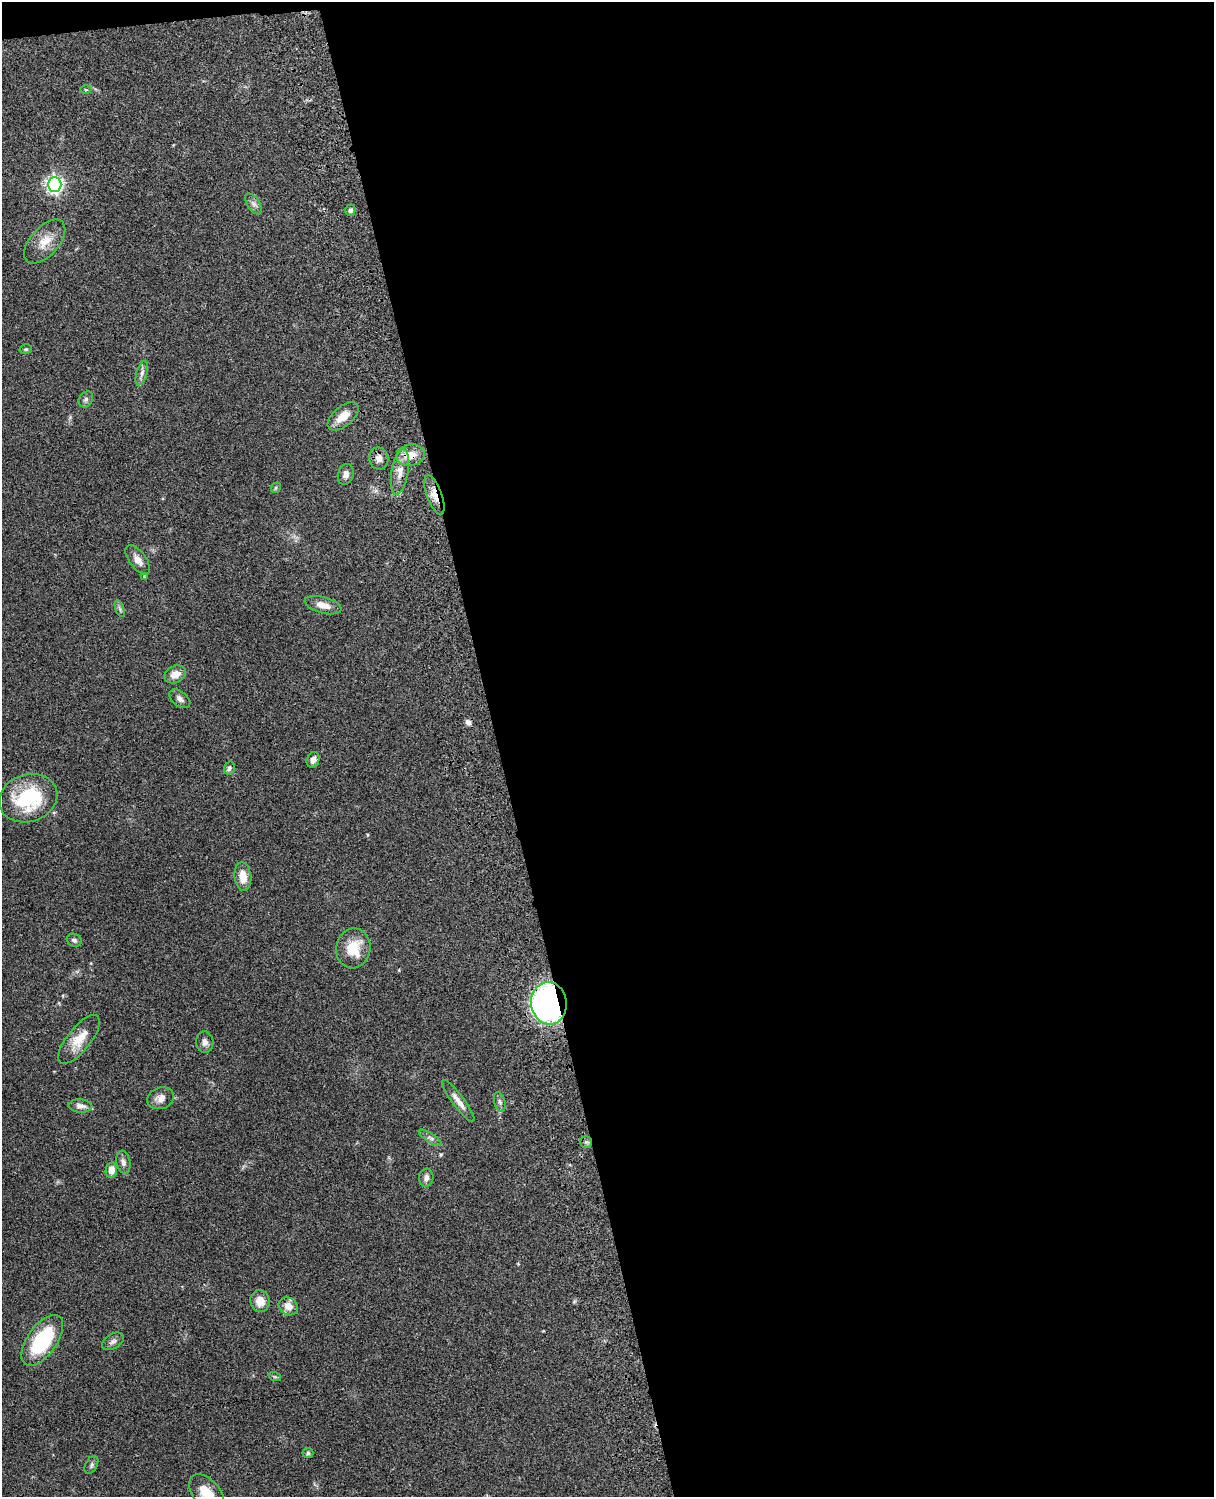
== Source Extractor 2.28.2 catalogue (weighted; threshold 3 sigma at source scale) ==
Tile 4 of 4 x 3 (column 4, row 1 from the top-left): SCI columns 3754-4965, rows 3153-4647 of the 5085 x 4924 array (HDU 1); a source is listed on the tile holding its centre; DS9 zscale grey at full resolution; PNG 1216 x 1499 px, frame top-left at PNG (2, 2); each listed source drawn as its Kron ellipse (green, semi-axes under 4 px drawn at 4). Shown black and unused: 60% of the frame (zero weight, under 3 of 4 exposures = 6% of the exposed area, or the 3 px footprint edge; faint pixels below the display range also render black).
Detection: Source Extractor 2.28.2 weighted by HDU 2 'WHT'; one run over the whole footprint, this tile lists its part. Background 0.104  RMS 0.0065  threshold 0.0294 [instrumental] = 3 sigma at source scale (4.5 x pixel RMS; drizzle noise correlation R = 1.50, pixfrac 1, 0.05/0.05 arcsec/px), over >= 5 px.
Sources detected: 48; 1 cosmic-ray / hot-pixel residue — neither listed nor drawn; the other 47 listed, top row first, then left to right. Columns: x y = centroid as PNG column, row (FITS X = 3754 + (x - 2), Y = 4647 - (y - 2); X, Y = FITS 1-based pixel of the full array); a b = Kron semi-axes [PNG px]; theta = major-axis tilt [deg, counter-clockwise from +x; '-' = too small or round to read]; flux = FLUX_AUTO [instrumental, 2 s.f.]
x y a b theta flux
86 90 5 3 - 0.69
55 184 7 7 - 220
254 204 12 6 -56 2.6
350 210 6 5 - 1.7
45 241 26 14 48 11
26 349 6 4 14 0.94
142 373 13 5 73 2.6
86 399 8 6 58 1.8
343 416 18 9 40 10
410 455 14 10 9 8.8
379 458 11 9 -79 4
400 472 23 8 80 7.4
346 474 10 7 73 2.7
276 488 5 4 - 0.79
434 495 21 7 -70 6.7
138 560 17 8 -53 5.1
144 576 4 3 - 0.51
323 605 19 8 -15 6.4
120 609 9 4 -71 1.4
175 674 11 8 26 6.5
180 699 12 7 -38 2.8
313 760 8 6 70 3.3
229 768 7 5 71 1.8
28 798 29 23 19 46
243 876 14 8 -84 8.3
74 940 8 6 -23 1.8
353 948 20 17 80 17
549 1003 21 18 -82 180
79 1039 30 11 51 13
205 1042 10 9 - 3.1
161 1098 13 10 19 5
458 1101 26 6 -53 5.4
500 1102 10 5 -76 1.9
80 1106 12 6 -4 3.4
430 1138 13 4 -33 2.1
586 1142 6 5 - 1.2
123 1162 11 7 -78 2.8
111 1170 8 5 80 5.9
426 1178 9 7 82 2.5
260 1301 11 9 -73 7.7
288 1306 10 8 -36 6
42 1340 29 14 54 41
113 1341 12 7 32 2.4
275 1377 6 4 -18 0.87
308 1453 5 5 - 1.1
91 1465 9 6 62 1.6
207 1493 22 13 -51 16
Overlapping masked pixels (flux is a lower limit): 4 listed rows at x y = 410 455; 400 472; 434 495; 549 1003
Isophote crosses this tile's border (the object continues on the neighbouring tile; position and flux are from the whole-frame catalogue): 1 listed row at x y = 207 1493